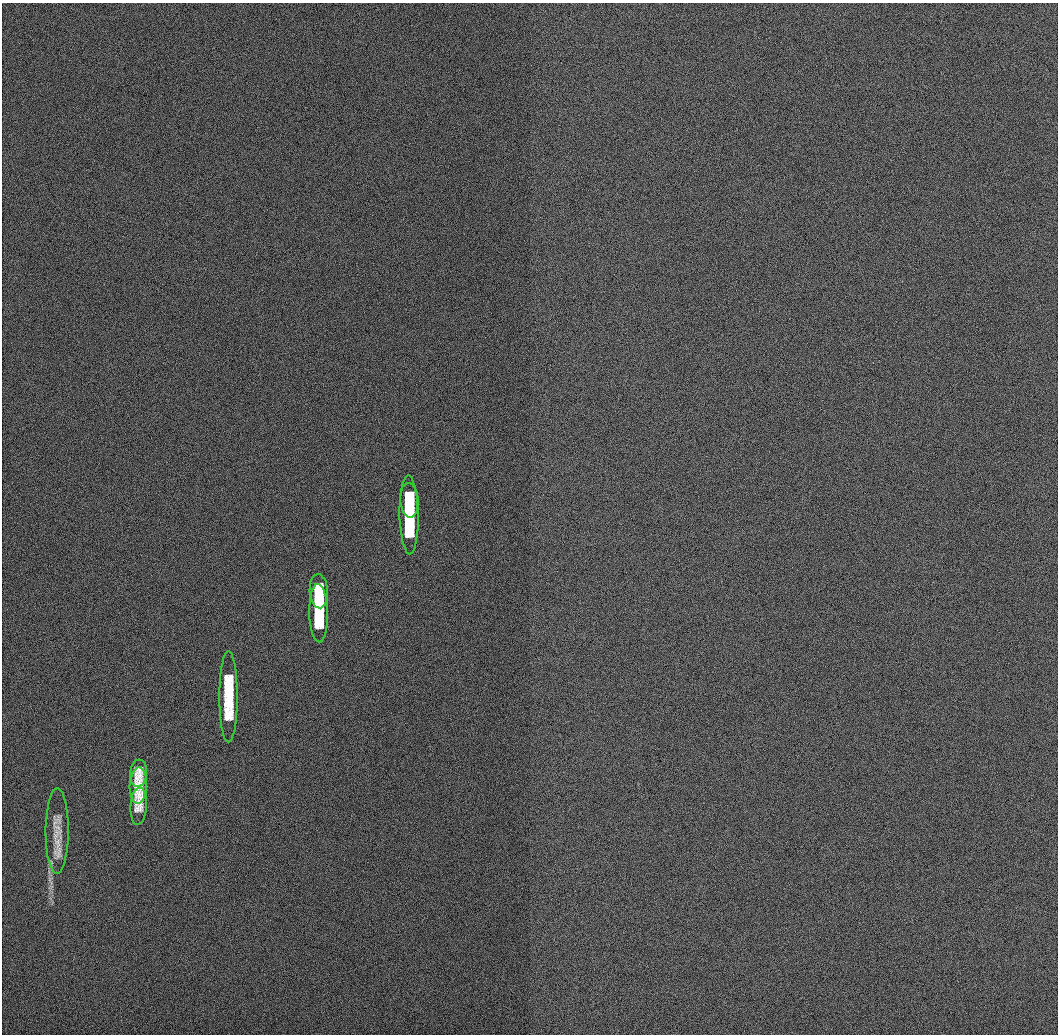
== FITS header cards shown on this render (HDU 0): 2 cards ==
NAXIS1  =                 1056 / Length of Axis 1 (Serial)
NAXIS2  =                 1032 / Length of Axis 2 (Parallel)

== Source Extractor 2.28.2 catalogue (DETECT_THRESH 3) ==
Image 1056 x 1032 px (HDU 0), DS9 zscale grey, 1 PNG px = 1 image px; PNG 1060 x 1036 px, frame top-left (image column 1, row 1032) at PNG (2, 3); each listed source drawn as its Kron ellipse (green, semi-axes under 4 px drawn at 4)
Background 503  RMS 3.1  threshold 9.29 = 3 sigma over >= 5 px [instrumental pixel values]
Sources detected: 9; all 9 listed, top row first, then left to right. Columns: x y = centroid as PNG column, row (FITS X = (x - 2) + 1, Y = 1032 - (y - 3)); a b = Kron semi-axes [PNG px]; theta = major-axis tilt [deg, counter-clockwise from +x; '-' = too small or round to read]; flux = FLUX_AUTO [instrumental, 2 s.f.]
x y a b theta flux
409 500 17 9 -85 5500
409 515 39 9 -89 14000
319 591 17 9 -86 4700
319 613 29 9 -89 8300
228 697 45 9 -90 9800
138 773 14 8 84 2200
138 785 18 8 88 3200
139 806 18 8 86 2300
57 831 43 11 90 4100